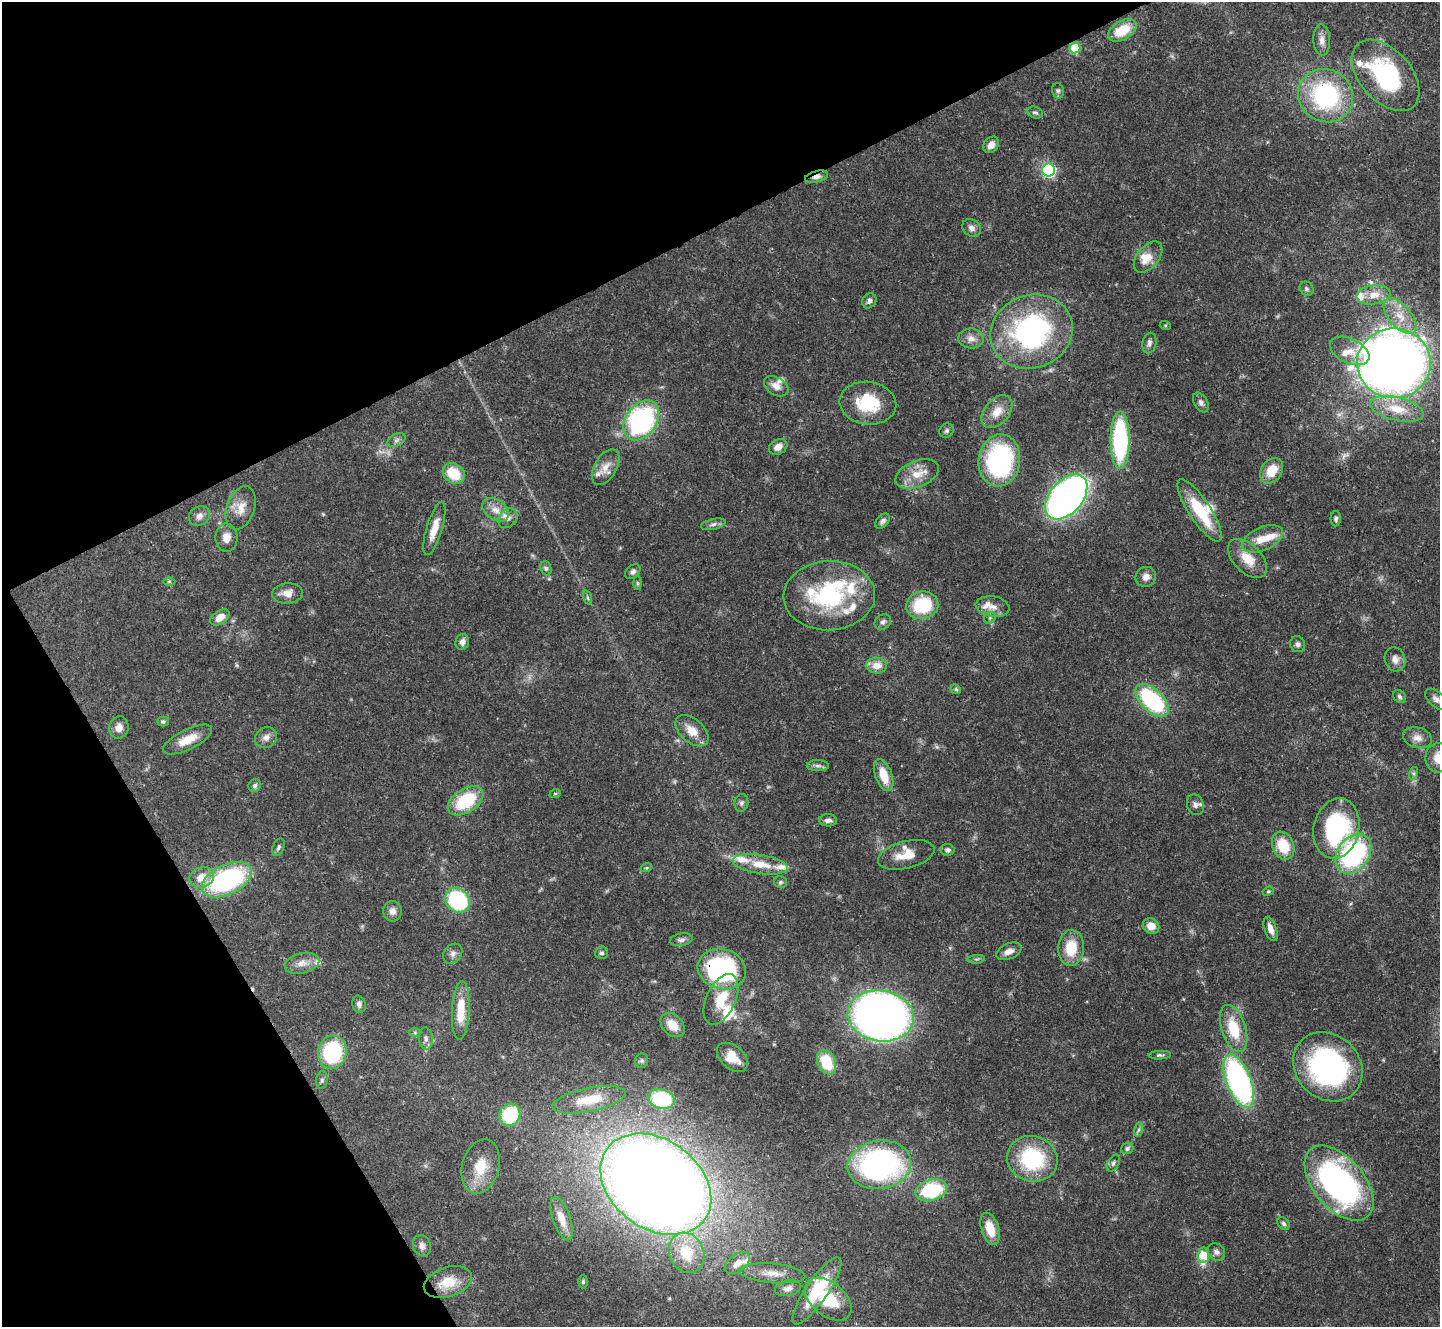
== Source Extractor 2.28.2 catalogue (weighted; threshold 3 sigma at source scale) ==
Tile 5 of 4 x 4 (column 1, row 2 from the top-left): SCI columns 7-1444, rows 2944-4268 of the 5761 x 5752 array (HDU 1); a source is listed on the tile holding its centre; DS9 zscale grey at full resolution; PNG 1442 x 1329 px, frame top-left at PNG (2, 2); each listed source drawn as its Kron ellipse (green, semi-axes under 4 px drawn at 4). Shown black and unused: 27% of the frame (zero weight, under 3 of 4 exposures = <1% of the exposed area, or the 3 px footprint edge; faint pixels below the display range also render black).
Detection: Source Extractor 2.28.2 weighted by HDU 2 'WHT'; one run over the whole footprint, this tile lists its part. Background 0.0707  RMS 0.0033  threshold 0.015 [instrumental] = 3 sigma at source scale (4.5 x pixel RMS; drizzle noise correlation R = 1.50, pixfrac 1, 0.05/0.05 arcsec/px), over >= 5 px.
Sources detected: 177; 2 too faint to see at this stretch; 1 cosmic-ray / hot-pixel residue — neither listed nor drawn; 21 inside a brighter listed object's ellipse — not listed separately; the other 153 listed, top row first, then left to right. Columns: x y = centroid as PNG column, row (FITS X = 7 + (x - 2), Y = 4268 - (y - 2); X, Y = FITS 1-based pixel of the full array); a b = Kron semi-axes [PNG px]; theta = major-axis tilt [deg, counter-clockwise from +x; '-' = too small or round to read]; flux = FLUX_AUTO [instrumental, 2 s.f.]
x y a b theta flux
1122 30 15 9 31 9.8
1322 40 15 8 -88 2.4
1075 48 5 5 - 17
1386 75 42 25 -48 40
1058 91 8 6 -76 0.79
1325 96 28 26 -32 45
1035 113 8 5 -17 0.81
991 145 9 7 53 2.5
1049 170 6 6 - 51
817 177 12 5 15 1.5
972 228 10 8 -37 1.6
1148 257 18 11 50 5
1307 289 7 6 - 0.77
1374 295 17 9 8 4.4
869 301 8 6 56 1.3
1400 316 21 11 -48 6.7
1165 325 5 3 - 0.37
1031 332 42 36 21 67
971 338 13 10 -3 2.5
1149 343 10 7 77 1.3
1350 351 21 12 -25 4.9
1394 363 37 35 0 470
776 386 13 8 -30 2.6
1201 402 11 6 -58 1.3
868 403 28 21 -8 16
1397 409 27 11 -13 8.8
997 412 19 12 49 4.9
641 420 22 15 54 66
946 431 7 6 - 0.81
396 440 9 6 27 1.1
1120 440 29 9 -90 49
778 447 10 7 30 2.5
999 460 26 20 81 58
606 467 20 11 59 4.1
1272 471 14 10 55 7.2
454 473 12 9 -38 10
917 474 23 13 22 5.9
1066 497 26 16 49 170
241 508 22 14 70 4.9
496 510 14 10 -34 3.4
1200 510 37 11 -57 16
199 516 11 9 35 1.9
508 518 11 8 49 1.7
1336 519 8 5 89 0.79
883 521 9 5 48 1.1
713 524 12 5 13 1.3
434 528 28 8 73 5.2
226 538 14 11 -88 3.3
1263 539 22 11 24 6
1248 558 24 13 -45 6.6
546 568 7 5 -68 0.68
633 572 9 6 44 1.1
1146 577 10 10 - 2.2
169 581 6 4 0 0.41
637 583 7 4 -89 0.56
287 593 15 10 4 3.7
829 596 46 34 3 36
587 598 7 3 -71 0.56
922 605 16 13 9 17
993 607 17 10 -9 3
220 617 10 6 33 4.1
990 618 6 5 - 0.68
883 622 9 7 38 1.1
462 642 8 7 - 1.6
1298 644 8 7 - 1.1
1395 659 12 10 -72 2.3
877 666 10 8 -2 3.9
956 689 5 4 - 0.53
1400 697 7 5 -46 0.75
1436 699 13 7 -43 1.6
1152 700 21 11 -44 37
163 722 5 5 - 0.7
119 727 11 9 73 2.6
692 731 19 11 -42 4.9
266 737 11 10 - 2.1
1417 738 15 10 -16 2.6
188 740 27 10 26 5.8
1438 758 15 13 84 4.8
818 766 11 5 -1 1.2
1414 773 6 4 72 0.58
884 775 17 8 -69 7
255 785 7 6 - 0.96
555 794 6 3 20 0.38
466 801 20 11 33 19
741 803 9 7 79 0.99
1195 805 10 8 -72 1.4
828 820 9 6 -3 1.4
1336 828 30 22 77 40
1283 846 14 10 -67 10
278 847 9 5 67 0.86
947 850 7 5 -8 0.99
1353 854 22 16 54 53
906 855 29 13 14 6.6
760 864 28 9 -9 7
646 868 6 3 17 0.43
202 877 12 10 19 5
227 880 27 15 26 54
780 882 6 6 - 0.7
1268 891 5 4 - 0.44
458 900 13 11 -44 32
392 911 10 9 - 2
1151 926 8 7 - 3.5
1271 929 13 6 -71 2.5
681 940 11 6 10 1.2
1071 948 18 13 87 9.7
1009 951 13 7 23 2.5
601 953 6 6 - 0.79
453 954 11 8 50 1.5
976 959 8 3 5 0.59
302 963 17 10 14 3.3
722 969 24 20 -16 54
721 999 27 14 66 11
359 1004 9 6 -76 1.5
461 1010 29 9 87 8.7
881 1016 33 25 -9 230
672 1025 14 10 -46 5.5
1234 1029 24 12 -72 12
415 1033 6 4 0 0.48
426 1038 11 7 -83 1.6
332 1052 17 14 78 29
1160 1055 11 4 2 0.77
732 1057 18 11 -41 5.5
642 1061 7 6 - 0.8
827 1062 13 9 -65 12
1328 1067 37 32 -45 68
322 1080 9 6 80 0.88
1239 1081 28 12 -69 91
662 1099 13 10 -15 20
589 1100 37 12 12 11
510 1115 11 10 - 22
1138 1130 7 4 71 0.76
1127 1148 6 5 - 0.87
1032 1159 25 22 -19 28
1113 1163 9 5 60 0.9
879 1165 32 24 8 88
481 1167 27 18 75 9.6
1339 1183 44 25 -50 92
656 1184 60 44 -36 620
931 1190 16 10 17 24
562 1218 23 8 -71 5.1
1284 1224 7 5 -47 0.71
990 1229 17 8 -72 6.5
422 1246 11 9 -71 1.7
1216 1252 9 8 - 1.4
686 1253 21 17 -65 8.8
1203 1255 8 5 85 13
737 1263 14 8 39 3.4
772 1273 33 9 -5 5.4
448 1282 25 14 18 7.8
583 1282 6 5 - 0.53
788 1288 13 7 12 1.9
817 1291 40 11 55 18
828 1299 27 16 -39 14
Overlapping masked pixels (flux is a lower limit): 5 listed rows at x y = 817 177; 1394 363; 722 969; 656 1184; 817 1291
Isophote crosses this tile's border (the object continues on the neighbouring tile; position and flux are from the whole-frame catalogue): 1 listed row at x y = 1438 758